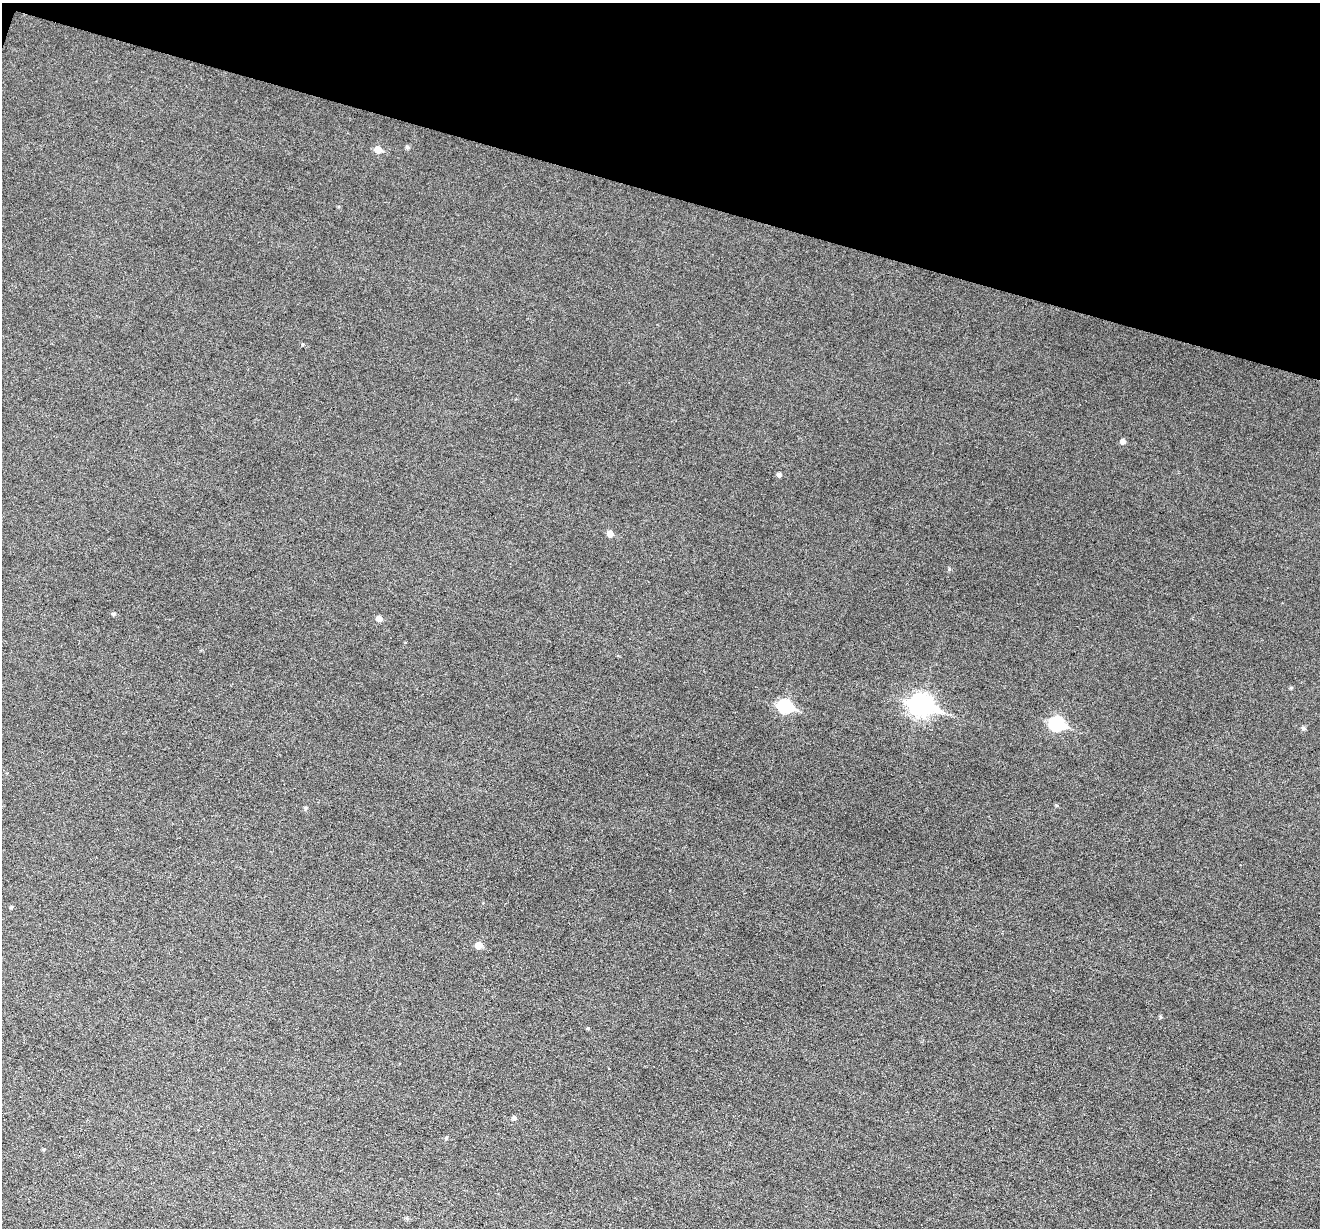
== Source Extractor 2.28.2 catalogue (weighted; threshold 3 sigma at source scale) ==
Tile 2 of 4 x 4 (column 2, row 1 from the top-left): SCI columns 1322-2639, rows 3935-5160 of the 5274 x 5288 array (HDU 1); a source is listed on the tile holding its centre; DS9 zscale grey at full resolution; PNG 1322 x 1230 px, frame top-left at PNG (2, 3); no overlay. Shown black and unused: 16% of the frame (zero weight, under 3 of 6 exposures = <1% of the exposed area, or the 3 px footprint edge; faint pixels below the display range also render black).
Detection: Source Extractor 2.28.2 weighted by HDU 2 'WHT'; one run over the whole footprint, this tile lists its part. Background 0.0504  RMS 0.0056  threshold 0.0228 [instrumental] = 3 sigma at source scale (4.09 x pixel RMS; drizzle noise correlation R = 1.36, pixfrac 0.8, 0.05/0.05 arcsec/px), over >= 5 px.
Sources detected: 23; all 23 listed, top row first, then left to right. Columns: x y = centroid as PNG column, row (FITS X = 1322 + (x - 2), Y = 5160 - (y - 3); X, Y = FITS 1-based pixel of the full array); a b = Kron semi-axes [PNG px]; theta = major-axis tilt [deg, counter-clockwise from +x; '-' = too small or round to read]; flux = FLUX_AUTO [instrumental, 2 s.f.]
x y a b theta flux
407 147 5 5 - 1
378 150 6 5 - 6.7
302 344 4 3 - 0.42
1123 441 5 5 - 2.1
779 475 5 5 - 1.4
610 534 5 5 - 3.9
949 569 5 4 - 0.68
114 614 4 4 - 0.8
379 618 6 5 - 2.6
1291 688 5 3 - 0.57
921 705 11 8 -16 240
785 706 8 6 -17 51
1057 724 8 7 - 57
1303 728 6 5 - 0.97
1057 805 5 4 - 0.68
305 808 5 4 - 0.76
11 907 4 4 - 0.59
478 945 5 5 - 5.7
1160 1017 5 3 - 0.55
587 1028 4 3 - 0.55
514 1117 5 5 - 1.2
446 1138 5 4 - 0.66
407 1218 6 4 -24 0.87